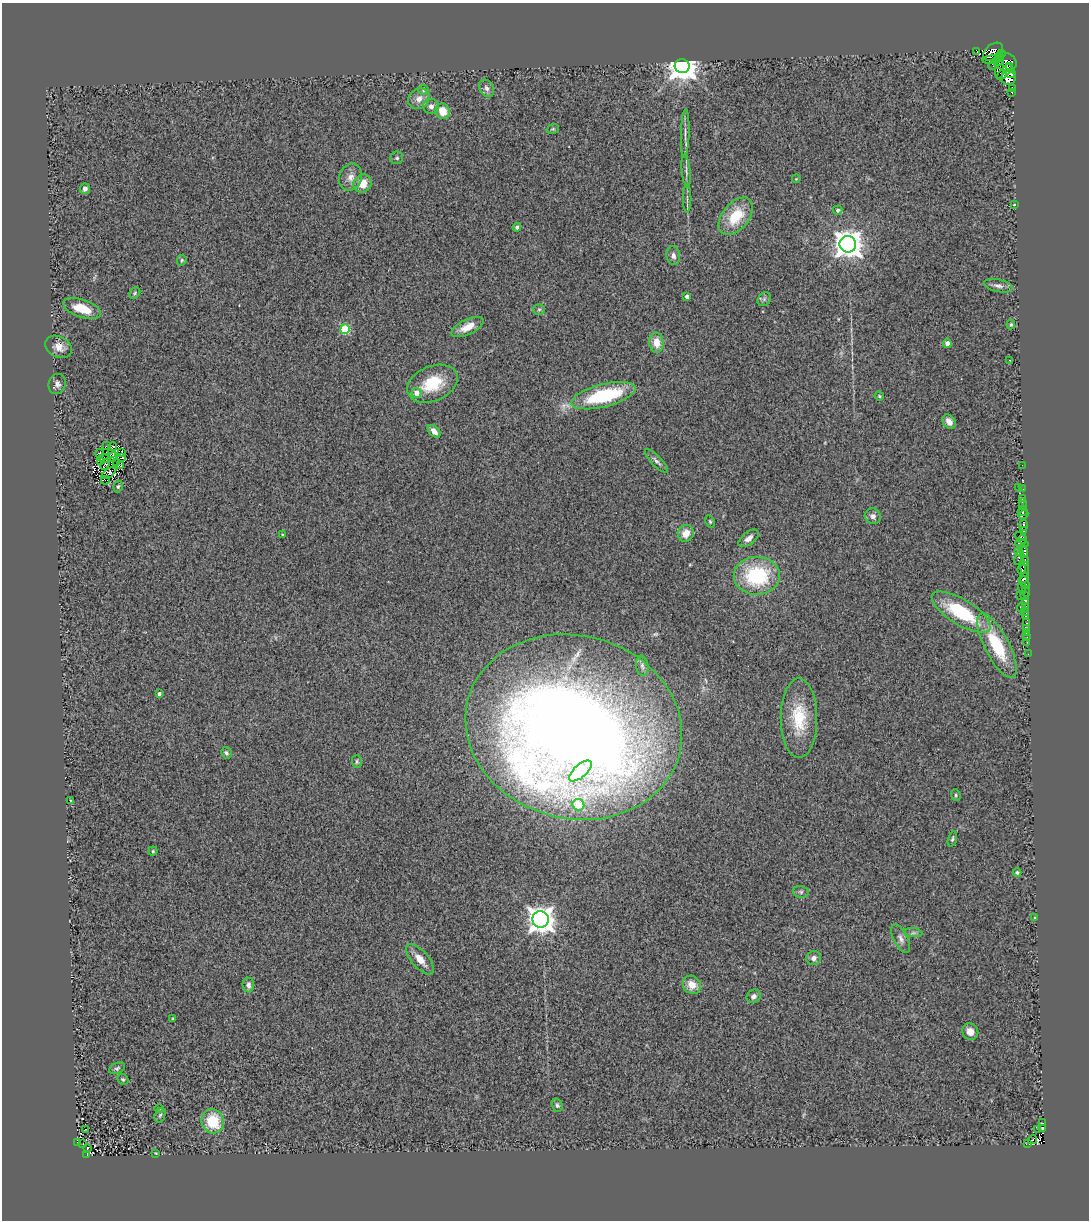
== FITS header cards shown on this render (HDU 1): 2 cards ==
NAXIS1  =                 1087
NAXIS2  =                 1218

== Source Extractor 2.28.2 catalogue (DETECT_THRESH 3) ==
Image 1087 x 1218 px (HDU 1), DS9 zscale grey, 1 PNG px = 1 image px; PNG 1091 x 1222 px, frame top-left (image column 1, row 1218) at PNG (2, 3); each listed source drawn as its Kron ellipse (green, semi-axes under 4 px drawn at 4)
Background 0.928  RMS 0.51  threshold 1.52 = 3 sigma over >= 5 px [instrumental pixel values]
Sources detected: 163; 4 with non-positive FLUX_AUTO (blend fragments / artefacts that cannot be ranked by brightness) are neither listed nor drawn; the other 159 listed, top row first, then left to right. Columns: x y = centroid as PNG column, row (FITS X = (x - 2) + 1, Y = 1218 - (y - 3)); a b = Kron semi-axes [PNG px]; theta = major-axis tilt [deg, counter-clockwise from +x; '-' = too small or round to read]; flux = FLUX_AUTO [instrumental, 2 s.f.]
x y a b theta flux
976 51 4 2 - 120
993 52 11 7 37 3300
1002 53 3 2 - 210
999 56 2 2 - 400
992 60 9 4 4 1400
999 61 6 4 51 1600
1005 62 11 8 -24 3300
682 66 7 7 - 54000
993 66 4 3 - 230
1009 66 3 2 - 1700
999 69 10 4 85 1100
1004 72 9 4 49 1900
1011 73 5 3 - 260
1008 78 7 7 - 2800
487 88 9 7 -59 130
1012 88 3 2 - 36
423 90 5 5 - 51
1012 92 3 3 - 140
419 99 11 9 41 270
431 106 8 7 - 160
443 111 8 7 - 550
553 129 6 4 19 49
685 134 24 3 88 160
397 158 6 6 - 74
686 171 16 4 -84 120
351 177 14 11 67 310
796 179 4 3 - 27
363 184 9 8 - 510
85 189 5 5 - 130
687 199 14 2 90 92
1015 205 3 3 - 110
838 210 5 4 - 62
736 216 21 13 51 1200
517 227 4 4 - 110
848 244 8 8 - 47000
673 256 9 7 -82 140
182 260 5 4 - 51
998 286 14 6 -12 150
135 293 6 5 - 53
687 297 4 4 - 170
764 299 7 6 - 91
82 308 20 9 -19 770
539 309 6 5 - 58
1011 325 5 3 - 41
467 327 17 7 26 410
345 329 5 5 - 2100
656 343 10 7 -81 470
947 343 5 4 - 140
59 347 14 10 -29 320
1010 360 3 2 - 37
57 384 10 8 73 160
432 384 26 17 23 1300
417 393 5 5 - 350
603 396 33 11 14 2800
879 396 5 4 - 39
949 422 8 6 -52 220
434 431 7 5 -46 220
106 446 2 2 - 35
113 447 4 3 - 89
100 453 4 3 - 48
122 453 4 2 - 33
111 454 3 2 - 33
112 457 5 2 - 6.5
122 458 4 2 - 23
104 459 6 2 -13 52
656 461 16 5 -45 130
100 462 2 2 - 21
117 463 3 2 - 8.6
105 464 6 4 53 24
120 465 4 2 - 28
1022 465 2 2 - 35
109 473 8 4 34 31
105 480 4 2 - 44
118 487 6 4 72 56
1019 487 3 2 - 240
1023 489 2 2 - 14
1022 499 3 2 - 150
1022 502 3 3 - 100
1022 506 3 2 - 92
1022 511 5 4 - 480
1023 515 5 4 - 520
873 516 8 7 - 160
710 522 6 4 -64 54
1024 525 5 3 - 2000
1024 531 3 3 - 200
686 533 8 8 - 370
283 534 3 3 - 37
1020 536 5 3 - 470
749 538 12 6 38 200
1022 539 4 3 - 600
1022 544 7 3 -8 210
1024 551 6 4 -76 530
1018 552 3 2 - 99
1019 558 7 3 68 450
1025 561 4 3 - 990
1022 569 5 3 - 500
1025 569 8 3 -80 570
757 576 23 19 0 2800
1024 578 6 3 51 1800
1025 582 6 3 -67 750
1022 587 4 2 - 38
1026 591 5 2 - 200
1024 595 4 2 - 550
1020 596 2 2 - 15
1025 602 4 3 - 1300
1026 607 3 2 - 210
1021 608 4 3 - 100
961 612 33 13 -31 2300
1024 612 3 3 - 170
1026 615 3 3 - 540
1027 623 3 3 - 1200
1027 629 3 2 - 30
1027 632 3 3 - 100
1027 637 3 2 - 44
1027 642 3 2 - 70
997 646 36 12 -63 1900
1028 654 2 2 - 38
642 666 10 6 -82 130
159 694 3 3 - 92
799 718 40 18 -90 1500
574 727 109 91 -14 60000
226 753 6 5 - 94
357 761 6 5 - 60
580 771 14 6 42 1600
956 795 6 4 -71 56
70 801 3 2 - 48
578 805 6 5 - 1300
952 839 8 4 76 61
153 851 4 4 - 43
1017 873 4 4 - 78
801 892 8 6 -14 76
1035 918 4 3 - 51
541 919 8 8 - 41000
913 933 9 4 -7 86
901 939 15 7 -63 190
814 958 7 7 - 150
420 959 18 8 -49 430
248 985 7 6 - 140
692 985 9 8 - 400
754 996 7 6 - 120
173 1019 3 2 - 35
970 1032 8 7 - 300
117 1068 8 5 23 74
123 1079 6 5 - 55
557 1105 7 5 -73 76
159 1109 4 4 - 41
160 1115 7 5 70 60
213 1121 12 11 - 1200
1042 1122 3 2 - 2.5
1042 1128 4 3 - 1100
85 1129 2 2 - 36
1038 1129 3 2 - 30
1032 1140 5 3 - 160
77 1143 4 3 - 95
1027 1143 4 4 - 19
83 1144 2 2 - 35
87 1148 3 2 - 21
156 1153 3 3 - 26
87 1154 3 2 - 51
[4 non-positive-flux detections neither listed nor drawn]